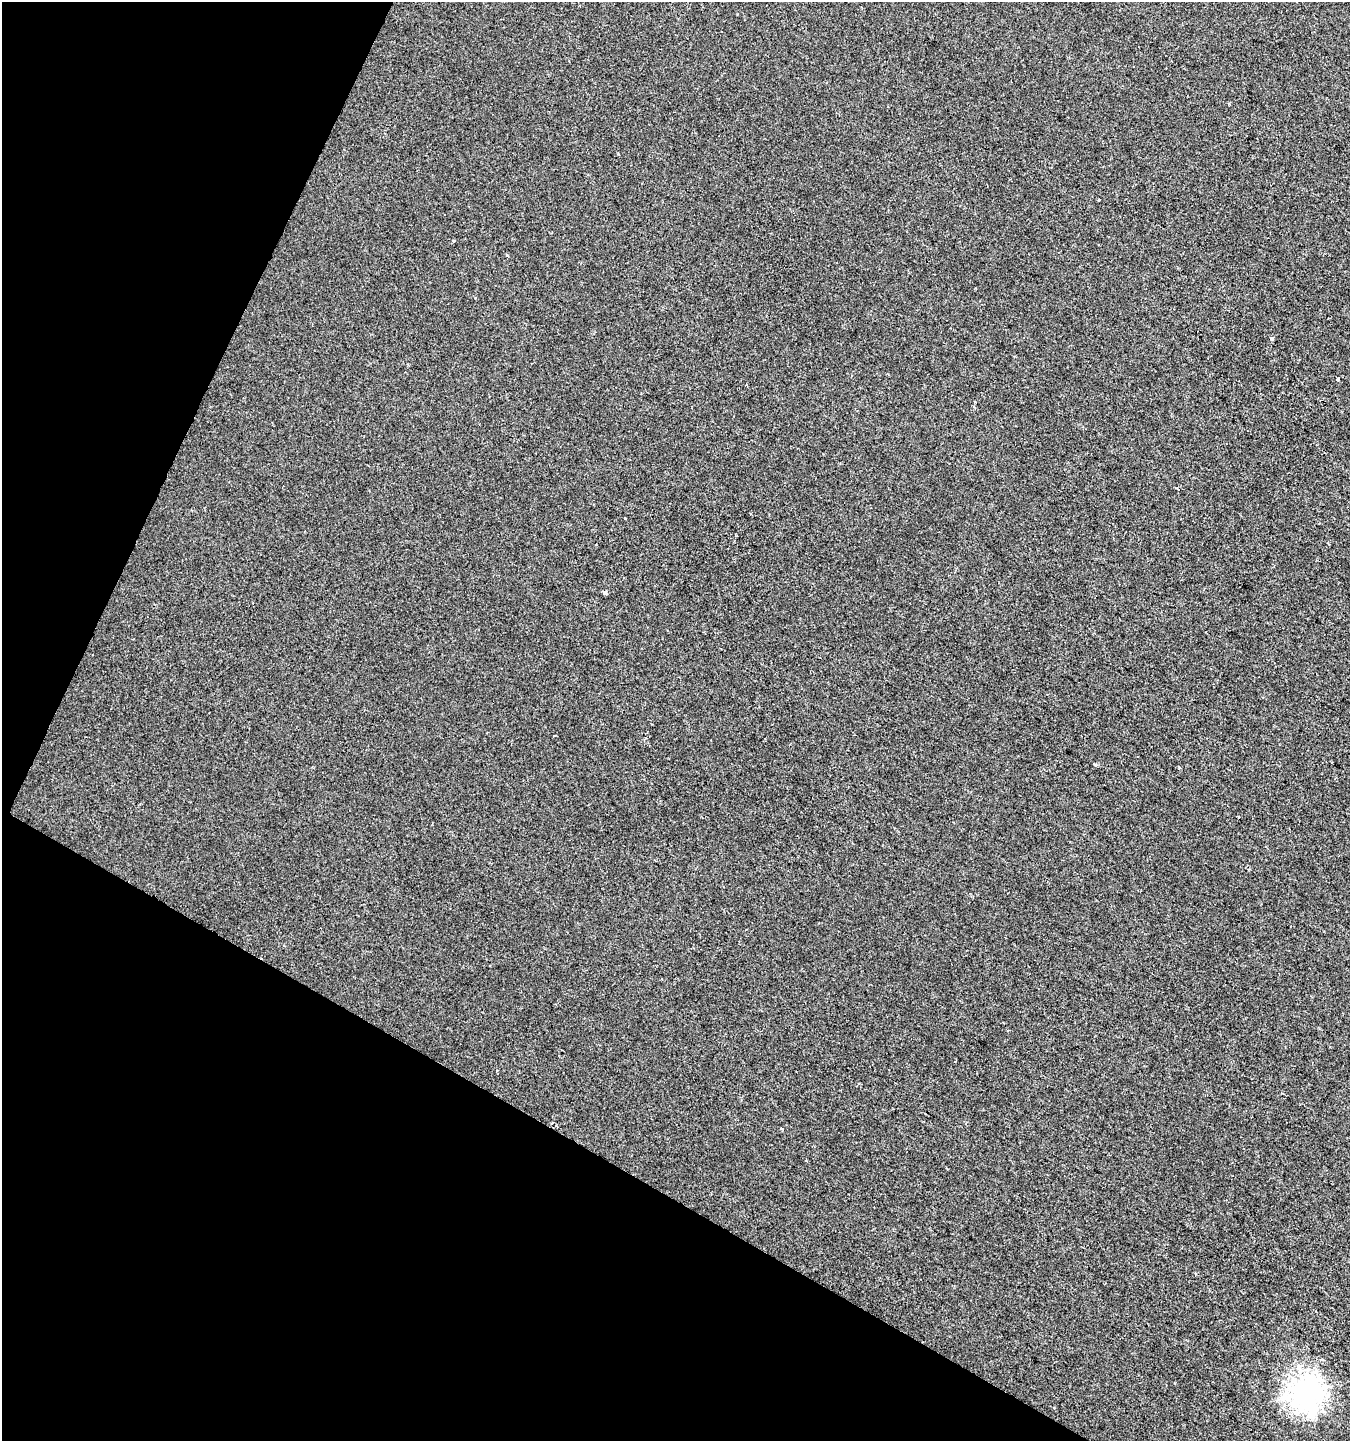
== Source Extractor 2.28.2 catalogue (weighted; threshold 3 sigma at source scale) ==
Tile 9 of 4 x 4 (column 1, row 3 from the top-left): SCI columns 266-1613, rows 1439-2877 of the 5859 x 5761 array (HDU 1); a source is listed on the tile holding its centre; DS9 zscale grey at full resolution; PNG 1352 x 1443 px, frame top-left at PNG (2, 2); no overlay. Shown black and unused: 26% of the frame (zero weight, under 2 of 3 exposures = <1% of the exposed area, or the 3 px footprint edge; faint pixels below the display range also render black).
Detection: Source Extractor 2.28.2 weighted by HDU 2 'WHT'; one run over the whole footprint, this tile lists its part. Background -0.00106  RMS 0.0042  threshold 0.019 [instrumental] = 3 sigma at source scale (4.5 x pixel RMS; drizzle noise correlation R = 1.50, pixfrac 1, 0.0396/0.0396 arcsec/px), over >= 5 px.
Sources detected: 8; all 8 listed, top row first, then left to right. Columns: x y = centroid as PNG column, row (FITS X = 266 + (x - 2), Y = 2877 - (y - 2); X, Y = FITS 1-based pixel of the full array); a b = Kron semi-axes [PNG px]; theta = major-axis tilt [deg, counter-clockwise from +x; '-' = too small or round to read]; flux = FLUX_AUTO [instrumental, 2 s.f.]
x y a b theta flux
1098 200 3 2 - 0.33
1271 338 4 3 - 4.1
1338 378 4 3 - 2.2
975 402 3 3 - 0.46
605 593 4 3 - 1.6
1095 765 4 3 - 0.76
781 1128 3 3 - 0.72
1305 1392 10 10 - 370